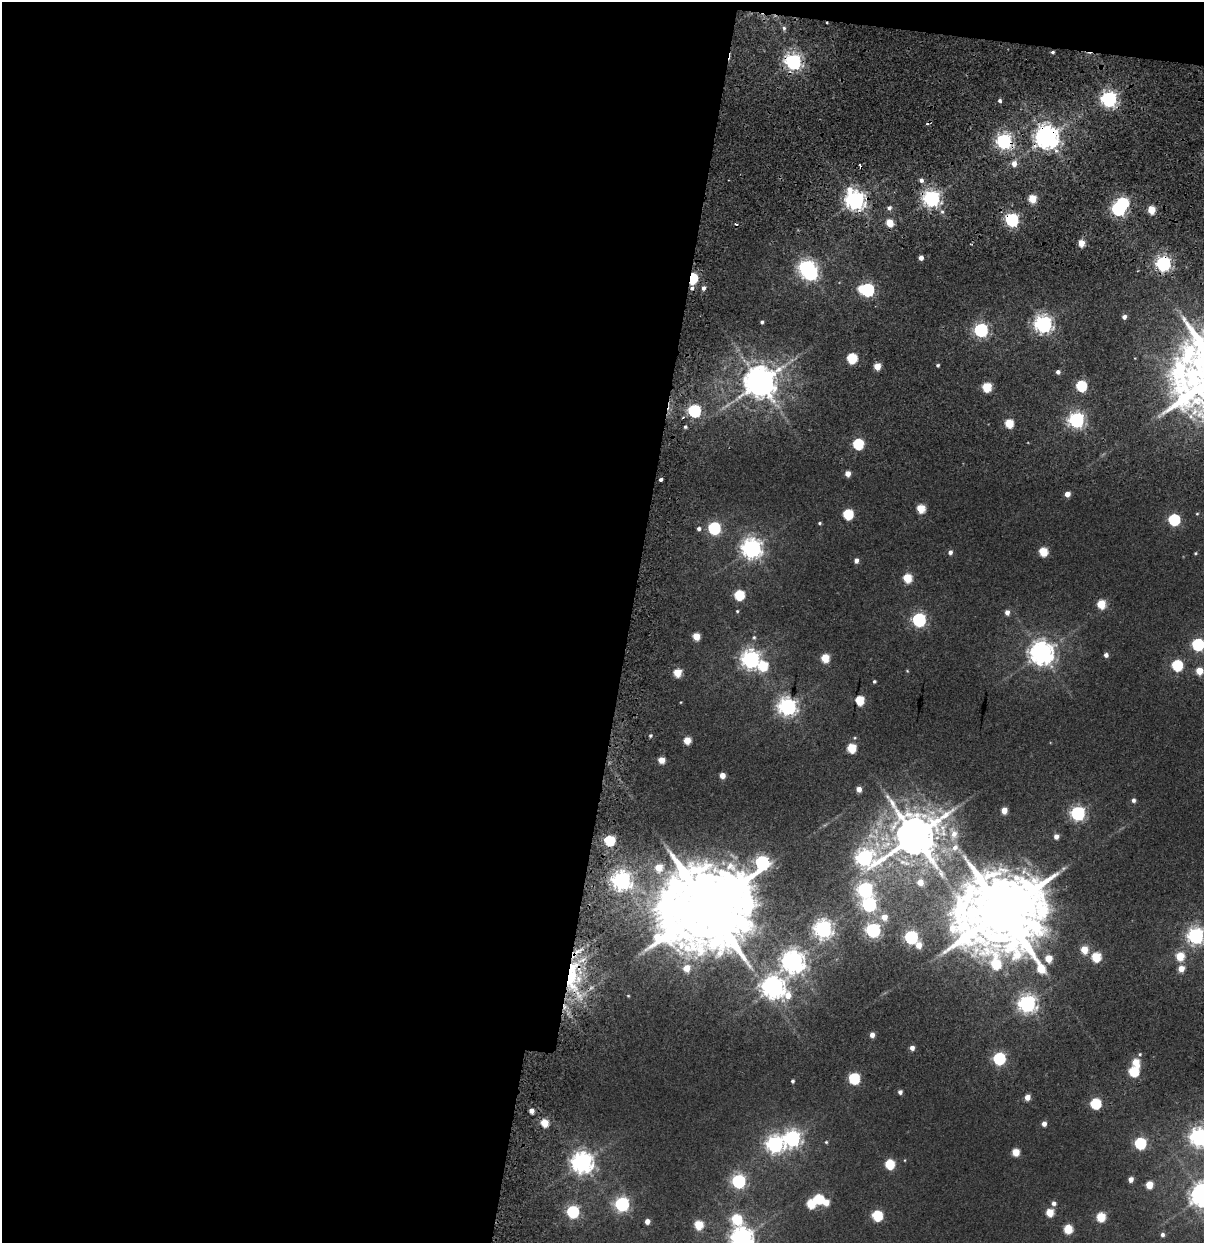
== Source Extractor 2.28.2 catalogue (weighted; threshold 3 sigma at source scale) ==
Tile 1 of 4 x 4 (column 1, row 1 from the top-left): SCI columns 240-1441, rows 4631-5871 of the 5173 x 6321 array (HDU 1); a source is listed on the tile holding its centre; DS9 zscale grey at full resolution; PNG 1206 x 1245 px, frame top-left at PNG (2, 2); no overlay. Shown black and unused: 53% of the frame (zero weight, under 2 of 5 exposures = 17% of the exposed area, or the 3 px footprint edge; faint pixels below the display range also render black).
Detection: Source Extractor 2.28.2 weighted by HDU 2 'WHT'; one run over the whole footprint, this tile lists its part. Background 0.0107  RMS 0.0055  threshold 0.0249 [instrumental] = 3 sigma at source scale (4.5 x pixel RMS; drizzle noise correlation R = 1.50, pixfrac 1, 0.0396/0.0396 arcsec/px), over >= 5 px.
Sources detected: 165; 3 inside a brighter object's white glare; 5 cosmic-ray / hot-pixel residue — not listed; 2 inside a brighter listed object's ellipse — not listed separately; the other 155 listed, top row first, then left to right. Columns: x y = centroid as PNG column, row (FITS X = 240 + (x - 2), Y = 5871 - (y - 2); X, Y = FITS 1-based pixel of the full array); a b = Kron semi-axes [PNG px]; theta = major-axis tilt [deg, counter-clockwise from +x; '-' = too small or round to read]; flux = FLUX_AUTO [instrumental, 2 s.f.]
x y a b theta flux
784 28 6 5 - 1.1
1052 52 4 3 - 0.85
793 61 6 6 - 190
1109 99 6 6 - 180
1000 101 5 4 - 1.1
1047 137 8 7 - 530
1003 141 6 6 - 160
1014 164 6 6 - 3.5
921 180 5 5 - 1.8
931 198 6 6 - 220
1032 199 5 5 - 13
855 200 8 7 - 310
889 208 6 5 - 1.5
1118 209 6 6 - 100
1151 210 5 5 - 13
1012 220 6 6 - 93
889 223 5 5 - 11
1081 243 5 4 - 8.7
921 258 4 4 - 2.8
1163 263 6 6 - 150
810 273 7 6 - 140
692 278 6 4 80 49
703 288 5 4 - 1.8
861 289 5 4 - 7.4
867 289 6 6 - 90
1124 317 5 4 - 2.4
762 322 3 3 - 0.96
1043 324 7 7 - 250
981 330 6 6 - 110
852 358 6 6 - 30
938 365 4 4 - 0.82
877 366 5 5 - 8
1058 372 4 4 - 1.7
760 382 9 9 - 1100
1081 386 6 5 - 40
986 387 6 5 - 19
694 411 6 6 - 83
1076 420 6 6 - 180
1009 423 5 5 - 17
685 427 4 3 - 0.8
858 444 6 6 - 42
848 474 5 4 - 4.2
661 480 4 3 - 6.2
1067 494 5 5 - 3.6
921 508 5 5 - 15
848 514 6 6 - 33
1197 514 5 3 - 0.46
1174 520 6 6 - 49
820 523 4 3 - 0.71
714 528 6 6 - 68
699 529 5 5 - 1.3
752 548 7 7 - 320
1043 551 6 5 - 18
950 552 5 5 - 1.8
1195 553 4 4 - 0.49
856 561 5 4 - 2.4
907 578 6 5 - 17
739 595 6 6 - 27
1101 604 5 5 - 18
737 611 4 4 - 0.6
1007 612 5 5 - 2.7
919 620 6 6 - 97
696 636 5 5 - 10
754 637 6 5 - 0.85
1198 644 6 6 - 64
1042 653 8 8 - 500
1106 655 5 5 - 2
825 658 5 5 - 15
750 659 7 7 - 260
1177 665 6 6 - 40
763 666 7 6 - 23
1199 671 5 5 - 10
677 673 5 5 - 14
874 681 4 3 - 0.76
859 700 6 5 - 23
787 706 7 7 - 250
650 735 5 4 - 0.78
687 740 5 5 - 8.9
851 748 5 5 - 21
661 760 5 5 - 7.1
722 775 4 4 - 5.1
859 789 4 4 - 4
1133 800 5 5 - 1.5
1004 810 5 4 - 6.6
1078 813 6 6 - 120
954 834 14 9 -81 5.4
915 836 12 12 - 2400
1056 836 5 5 - 3.3
609 840 6 5 - 43
864 858 8 7 - 200
762 862 9 7 65 95
659 868 7 7 - 9.5
622 881 7 7 - 270
920 882 5 5 - 6.4
865 890 7 6 - 150
869 904 7 6 - 110
708 906 24 22 50 10000
1002 911 25 23 89 7900
884 917 6 6 - 5.4
823 929 7 7 - 230
873 930 6 6 - 130
1195 936 7 7 - 190
911 937 6 6 - 98
919 945 6 5 - 5.2
1084 950 5 5 - 12
1180 956 5 5 - 16
1096 957 6 5 - 24
1048 958 5 5 - 10
793 962 8 8 - 400
686 968 6 6 - 7.7
1181 969 5 5 - 6.6
572 976 47 18 85 50
773 988 10 8 -28 410
628 996 3 3 - 0.43
1027 1004 7 7 - 240
872 1035 5 4 - 3.2
912 1048 5 5 - 2.7
1140 1054 5 4 - 0.65
999 1059 6 6 - 72
1136 1062 6 5 - 12
1134 1071 6 6 - 31
854 1078 6 6 - 45
792 1081 4 4 - 0.99
900 1092 4 4 - 1.8
1027 1097 5 4 - 5.3
1095 1104 6 6 - 41
531 1111 4 4 - 3.2
544 1123 5 5 - 14
1044 1124 5 4 - 2.8
1199 1137 7 7 - 250
792 1138 7 7 - 190
826 1142 4 4 - 0.61
1140 1143 6 6 - 58
775 1144 7 7 - 200
1016 1152 5 5 - 12
582 1162 8 7 - 370
890 1164 6 5 - 27
1131 1179 4 4 - 3.5
738 1181 6 6 - 110
1149 1185 5 5 - 12
1203 1195 8 8 - 520
819 1199 6 5 - 28
826 1202 5 5 - 8.1
1053 1203 5 5 - 2
622 1204 6 6 - 120
573 1212 6 6 - 70
1050 1212 5 5 - 14
877 1216 6 6 - 37
1101 1217 5 5 - 23
737 1219 8 6 -60 29
647 1221 4 4 - 3.3
699 1225 6 5 - 18
1068 1229 5 5 - 20
1162 1235 5 4 - 1.5
742 1238 8 7 - 430
Overlapping masked pixels (flux is a lower limit): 7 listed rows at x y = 793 61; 1047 137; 1003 141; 1012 220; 1163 263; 692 278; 572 976
Isophote crosses this tile's border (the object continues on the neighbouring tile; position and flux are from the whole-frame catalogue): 5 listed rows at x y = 1198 644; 1195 936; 1199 1137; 1203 1195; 742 1238